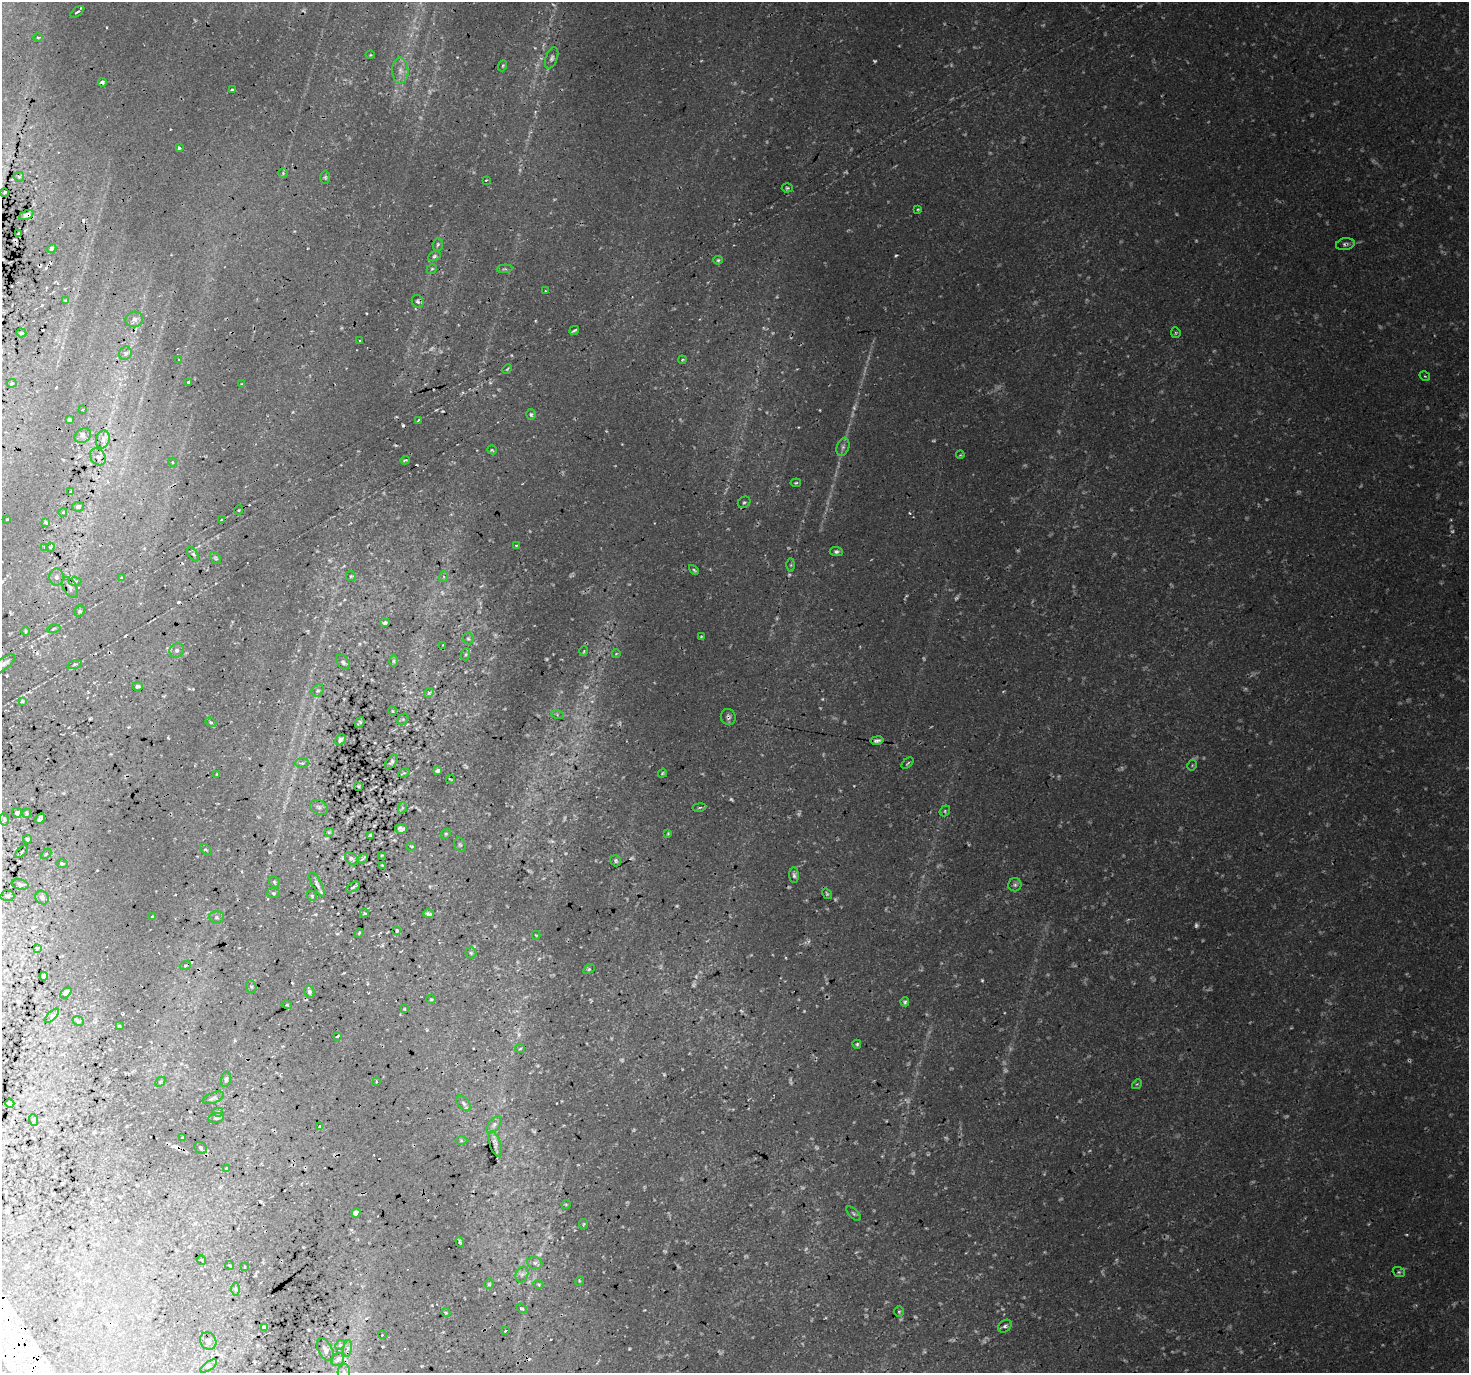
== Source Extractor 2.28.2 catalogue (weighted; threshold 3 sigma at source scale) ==
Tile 7 of 4 x 4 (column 3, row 2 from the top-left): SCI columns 2974-4440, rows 2939-4309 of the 5943 x 5816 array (HDU 1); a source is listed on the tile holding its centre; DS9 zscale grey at full resolution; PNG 1471 x 1375 px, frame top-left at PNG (2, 2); each listed source drawn as its Kron ellipse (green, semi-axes under 4 px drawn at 4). Shown black and unused: <1% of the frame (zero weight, under 2 of 3 exposures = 3% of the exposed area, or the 3 px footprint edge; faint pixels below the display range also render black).
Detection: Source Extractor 2.28.2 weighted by HDU 2 'WHT'; one run over the whole footprint, this tile lists its part. Background 0.0633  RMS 0.015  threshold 0.0661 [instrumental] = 3 sigma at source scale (4.5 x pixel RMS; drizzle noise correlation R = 1.50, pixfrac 1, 0.0396/0.0396 arcsec/px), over >= 5 px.
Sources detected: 302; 63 too faint to see at this stretch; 18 cosmic-ray / hot-pixel residue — neither listed nor drawn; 1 inside a brighter listed object's ellipse — not listed separately; the other 220 listed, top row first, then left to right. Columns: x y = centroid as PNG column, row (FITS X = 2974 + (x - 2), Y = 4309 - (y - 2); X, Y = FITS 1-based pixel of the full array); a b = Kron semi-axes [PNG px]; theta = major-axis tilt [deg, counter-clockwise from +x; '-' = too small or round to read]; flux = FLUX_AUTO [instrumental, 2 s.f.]
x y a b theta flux
77 12 8 2 37 2.9
38 37 4 3 - 1.5
370 55 4 3 - 1.2
552 58 11 6 70 4.9
503 66 6 3 70 1.7
400 71 13 8 -89 11
102 82 4 4 - 5.6
232 90 3 3 - 9.2
179 148 3 3 - 1.9
283 173 5 4 - 2.3
19 177 5 5 - 2.3
325 177 6 5 - 2.4
486 180 3 2 - 1.9
787 188 5 4 - 2.2
5 192 3 3 - 2
918 209 3 3 - 1.6
26 215 8 4 25 4
19 233 3 2 - 1.3
438 244 6 5 - 2.7
1345 244 9 6 10 4.3
52 248 5 4 - 3.2
434 256 7 4 27 2.6
718 260 5 4 - 2.2
432 269 5 4 - 1.9
505 269 8 3 4 2
546 291 4 2 - 1.2
66 301 4 3 - 1.6
418 301 7 5 -60 3.7
134 319 9 8 - 6.3
574 330 5 2 - 2.6
21 333 5 4 - 1.7
1176 333 5 4 - 2.1
360 341 3 2 - 1.3
125 353 7 6 - 3.5
179 359 4 2 - 1
682 360 4 3 - 1.4
507 369 5 3 - 1.5
1425 376 6 4 -32 1.9
12 383 5 3 - 1.9
188 383 3 2 - 1.6
242 384 3 3 - 1.4
83 409 3 2 - 1.1
531 414 5 5 - 2.7
69 420 4 3 - 3.3
418 420 3 2 - 1.2
83 436 8 7 - 4.9
103 439 9 6 75 7.1
843 447 9 6 70 5.3
492 450 5 2 - 1.4
960 455 4 3 - 1.3
98 457 9 7 -51 6.5
405 460 5 3 - 2
172 462 4 3 - 1.3
796 483 5 3 - 1.8
71 491 4 2 - 1.7
744 502 7 5 34 2.6
78 507 6 4 11 3.1
239 510 5 3 - 1.5
63 512 4 3 - 1.1
7 519 3 2 - 0.95
222 520 4 3 - 1.5
46 522 4 3 - 1.7
516 545 3 3 - 2.1
45 547 4 4 - 1.4
50 547 4 4 - 1.6
836 552 6 4 -2 3.2
193 554 8 4 -54 2.6
216 558 7 4 -52 2.2
791 565 6 4 89 2.4
694 570 6 3 -45 2.1
351 576 5 4 - 2
56 577 8 7 - 4.8
122 577 4 3 - 1.4
443 577 5 3 - 2
75 581 6 4 3 2.6
70 587 11 6 -60 5.5
80 611 6 5 - 2.7
385 623 5 3 - 2.8
54 629 7 3 10 1.9
25 631 5 3 - 1.4
701 637 4 3 - 1.5
468 639 6 5 - 2.2
443 645 3 3 - 1.1
177 650 7 7 - 4.2
584 651 5 3 - 1.5
466 654 6 4 70 2.1
616 654 4 3 - 1.1
393 661 6 4 -90 2.1
343 662 8 5 -51 3.4
3 664 14 6 38 6.4
75 664 7 3 19 2
138 686 5 3 - 2.8
318 691 7 5 41 2.9
429 693 5 4 - 1.8
22 701 4 3 - 1.5
392 711 4 4 - 1.4
557 714 6 4 -20 2.2
728 717 8 7 - 4.7
403 719 6 5 - 2.1
211 722 6 4 -23 2.1
360 722 5 3 - 2.3
341 740 6 4 43 3.6
877 740 6 3 10 4.2
391 762 8 5 53 3.4
302 763 7 5 0 2.9
908 763 7 2 40 1.6
1192 765 5 3 - 1.4
438 770 4 3 - 9.2
404 773 6 3 24 1.6
662 773 5 3 - 1.8
217 774 3 3 - 1.2
450 779 4 2 - 1.2
358 786 3 2 - 1.5
319 807 10 6 -28 3.8
699 807 7 3 9 2.2
402 808 6 3 72 1.7
945 811 6 5 - 2.2
17 813 5 5 - 2.4
27 813 5 3 - 2
4 819 6 4 -82 1.8
40 819 6 4 62 3.6
401 829 6 4 8 4.4
329 832 5 4 - 1.6
668 833 4 3 - 1.5
446 834 5 4 - 2.1
370 835 3 3 - 1.6
27 839 4 4 - 2
460 845 7 5 -73 2.7
411 846 5 3 - 1.3
206 850 7 2 -43 1.6
22 852 7 3 45 1.9
46 854 6 3 45 1.7
382 855 3 2 - 1
363 858 6 2 37 1.8
352 859 8 5 -43 3.4
616 861 6 5 - 2.7
62 864 6 3 -2 2.1
383 865 3 2 - 1.4
794 875 8 5 -89 3.7
274 882 6 4 -48 2
20 884 9 5 -14 3.1
317 884 14 4 -62 5
1015 885 6 6 - 3.7
353 887 7 3 32 2.5
273 893 6 5 - 2.4
827 894 6 3 -54 1.9
7 896 7 5 -2 2.7
312 896 5 4 - 1.7
42 898 7 6 - 3.6
364 913 4 3 - 1.4
429 914 5 3 - 2.9
153 917 3 3 - 3.2
217 917 7 6 - 3.7
397 931 3 3 - 2
359 933 5 3 - 1.5
536 935 4 2 - 1.2
37 948 4 4 - 1.3
471 953 5 5 - 2.2
185 966 5 4 - 2.5
589 969 6 4 30 2.3
44 976 4 3 - 2.4
251 987 6 5 - 2.6
309 992 6 5 - 3.5
66 993 6 3 45 3.8
431 999 5 4 - 1.7
905 1002 4 4 - 2.2
287 1005 5 3 - 1.4
404 1009 3 2 - 1.2
52 1016 9 3 45 2.4
78 1021 6 4 -23 2.2
119 1026 4 3 - 1.4
338 1036 4 2 - 1.7
857 1044 4 4 - 2.1
520 1049 5 3 - 1.6
226 1079 8 5 81 3.4
160 1082 6 4 46 1.7
376 1082 3 2 - 1.4
1137 1084 5 4 - 2
213 1098 11 5 21 3.4
10 1103 4 3 - 1.8
464 1103 9 5 -46 3.9
218 1112 5 4 - 1.6
216 1118 8 5 9 2.5
34 1120 6 3 -70 1.5
494 1125 10 5 51 5
320 1126 4 2 - 1.8
183 1137 3 2 - 1.1
461 1140 6 4 -1 1.7
495 1144 13 5 -72 5.4
201 1148 7 5 -35 2.6
226 1168 3 2 - 1.3
566 1204 5 3 - 1.4
356 1213 4 4 - 13
854 1214 9 4 -45 2.6
584 1224 5 4 - 1.7
460 1242 5 2 - 2
202 1260 4 3 - 1.1
535 1263 7 6 - 4.3
229 1266 4 3 - 1.2
245 1267 3 2 - 0.88
1399 1272 6 5 - 2.7
522 1275 8 6 69 4.8
579 1281 5 3 - 1.2
489 1284 5 4 - 1.9
538 1284 5 3 - 1.5
236 1289 6 4 90 2.3
522 1308 6 4 -34 2.2
899 1312 5 4 - 2.2
446 1313 4 3 - 1.4
1005 1326 7 5 40 4.7
264 1327 4 3 - 2.3
505 1331 2 2 - 1.5
382 1335 2 2 - 1.3
208 1341 9 7 -55 4.8
340 1345 5 4 - 2.1
347 1348 8 4 82 4.4
325 1349 12 7 -61 5.8
338 1360 7 6 - 5.2
209 1366 10 4 34 3
344 1372 8 6 88 4.9
Overlapping masked pixels (flux is a lower limit): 5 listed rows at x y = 26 215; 1345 244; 177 650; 728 717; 401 829
Isophote crosses this tile's border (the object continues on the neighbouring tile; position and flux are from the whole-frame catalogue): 2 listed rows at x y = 3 664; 344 1372
Unlisted compact peaks at least as high as the median listed source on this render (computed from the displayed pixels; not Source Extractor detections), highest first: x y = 910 513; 804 1011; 436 410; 820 410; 366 313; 835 900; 535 321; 168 738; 107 27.